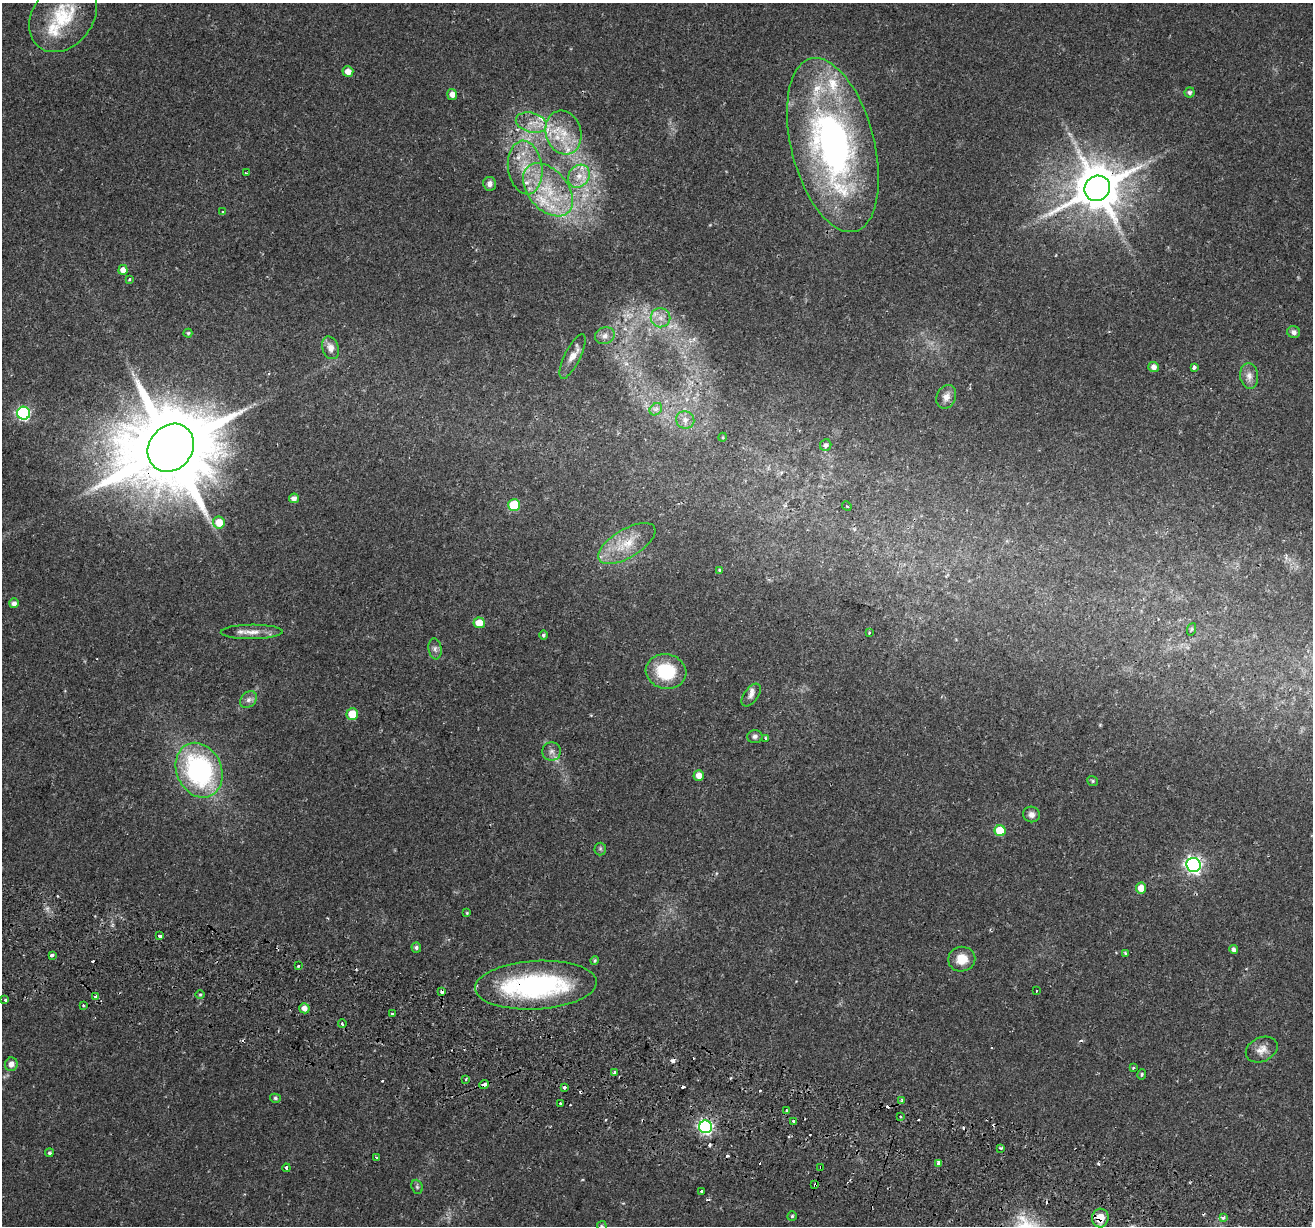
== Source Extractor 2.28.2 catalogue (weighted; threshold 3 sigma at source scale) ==
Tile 6 of 4 x 4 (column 2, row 2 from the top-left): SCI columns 1388-2698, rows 2801-4024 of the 5386 x 5541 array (HDU 1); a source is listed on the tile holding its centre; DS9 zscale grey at full resolution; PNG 1315 x 1228 px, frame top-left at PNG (2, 3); each listed source drawn as its Kron ellipse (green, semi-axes under 4 px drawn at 4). Shown black and unused: <1% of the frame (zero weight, under 2 of 3 exposures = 5% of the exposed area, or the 3 px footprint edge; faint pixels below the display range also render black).
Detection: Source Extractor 2.28.2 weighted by HDU 2 'WHT'; one run over the whole footprint, this tile lists its part. Background 0.0387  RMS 0.0035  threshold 0.0159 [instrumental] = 3 sigma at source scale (4.5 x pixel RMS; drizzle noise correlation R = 1.50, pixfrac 1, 0.0396/0.0396 arcsec/px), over >= 5 px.
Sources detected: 139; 2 too faint to see at this stretch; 19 cosmic-ray / hot-pixel residue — neither listed nor drawn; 11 inside a brighter listed object's ellipse — not listed separately; the other 107 listed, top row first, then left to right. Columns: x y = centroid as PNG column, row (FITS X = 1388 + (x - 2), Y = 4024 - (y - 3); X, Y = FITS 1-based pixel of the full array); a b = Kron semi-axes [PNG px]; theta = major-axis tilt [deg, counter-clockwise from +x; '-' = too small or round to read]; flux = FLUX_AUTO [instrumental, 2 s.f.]
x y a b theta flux
63 16 40 30 52 21
348 72 5 5 - 3.1
1189 92 5 5 - 0.87
452 94 5 5 - 2
531 123 16 9 -15 4.4
563 133 22 17 -74 10
833 145 89 41 -76 140
525 168 27 17 -82 12
246 173 3 2 - 0.7
579 176 12 10 53 4.5
489 184 7 6 - 1.7
1097 188 13 12 - 1700
548 190 30 20 -49 19
223 212 3 3 - 1.5
123 270 5 4 - 3.2
130 279 3 3 - 0.53
660 318 10 9 - 2.9
1294 332 6 6 - 1.4
188 333 4 4 - 0.45
605 336 10 8 18 1.9
330 348 11 8 -72 2.8
572 356 24 8 64 3.4
1154 367 5 5 - 1.9
1194 367 4 3 - 1.3
1249 376 13 9 -83 2.3
946 397 12 9 66 2.6
656 409 7 5 44 1
24 413 6 6 - 64
685 420 9 8 - 1.8
723 437 4 3 - 0.32
826 445 6 5 - 1.1
171 448 25 21 51 6700
294 498 5 5 - 1.6
514 505 6 6 - 18
847 506 5 2 - 0.27
219 522 6 6 - 6.1
627 544 32 14 31 9.7
720 570 4 4 - 0.59
14 603 5 5 - 1.5
479 623 6 5 - 6.1
1192 629 6 4 70 0.48
252 632 31 7 1 4
869 633 3 3 - 0.82
543 635 4 4 - 0.62
435 649 10 6 -84 1.3
666 672 20 17 -11 18
751 695 13 7 54 1.5
248 700 9 7 45 1.6
352 714 6 5 - 7.8
755 736 7 6 - 1
765 738 3 2 - 0.51
551 751 9 9 - 1.6
199 770 28 22 -66 63
699 775 5 5 - 2.8
1093 781 6 4 -38 0.49
1031 814 8 7 - 1.6
1000 831 5 5 - 13
600 849 6 6 - 0.66
1194 865 7 7 - 120
1141 888 5 5 - 4.2
467 913 4 4 - 0.41
160 936 3 3 - 8.9
416 947 5 5 - 0.76
1234 950 4 4 - 1.2
1125 953 3 3 - 0.39
52 956 3 3 - 21
962 959 13 12 - 5.5
595 961 4 4 - 0.54
298 966 3 3 - 0.79
536 985 61 24 3 60
442 991 3 3 - 2.1
1037 991 3 2 - 0.4
200 995 4 3 - 0.32
96 997 4 3 - 3.6
5 1000 3 3 - 3.5
83 1005 4 2 - 0.37
304 1008 5 5 - 2.1
392 1013 3 3 - 0.78
342 1024 4 3 - 0.57
1262 1049 16 12 25 3.3
11 1064 7 6 - 2.2
1133 1068 3 3 - 0.36
614 1072 3 3 - 3.4
1142 1074 5 4 - 0.51
466 1079 4 3 - 0.37
484 1084 5 3 - 3.9
565 1088 3 3 - 1.7
275 1098 5 4 - 0.59
902 1100 3 3 - 0.47
560 1103 3 3 - 1.4
786 1110 3 2 - 0.57
901 1116 3 3 - 0.71
793 1121 3 3 - 1.6
706 1127 6 6 - 74
1001 1148 3 3 - 0.9
49 1153 4 4 - 0.55
377 1157 3 3 - 1.1
939 1163 4 4 - 2.8
821 1167 4 3 - 1.2
286 1168 4 3 - 0.88
815 1185 4 3 - 1.9
417 1187 7 5 -69 0.67
702 1191 3 3 - 1.6
792 1216 5 4 - 0.49
1223 1217 4 3 - 2
1100 1218 9 8 - 5.4
602 1226 5 4 - 0.47
Overlapping masked pixels (flux is a lower limit): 8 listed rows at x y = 1097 188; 171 448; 536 985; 442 991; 484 1084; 821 1167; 815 1185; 1100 1218
Isophote crosses this tile's border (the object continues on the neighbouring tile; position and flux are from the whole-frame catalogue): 1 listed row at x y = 602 1226